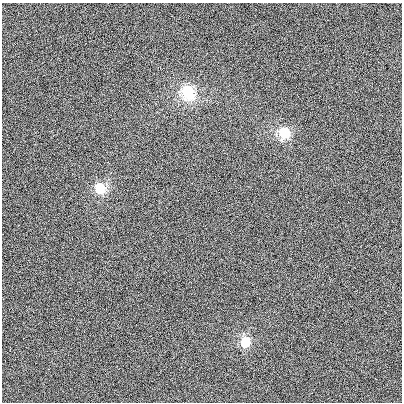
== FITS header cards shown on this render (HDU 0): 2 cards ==
NAXIS1  =                  400
NAXIS2  =                  400

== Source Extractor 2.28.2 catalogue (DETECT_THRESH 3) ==
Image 400 x 400 px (HDU 0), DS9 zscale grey, 1 PNG px = 1 image px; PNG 404 x 404 px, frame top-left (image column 1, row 400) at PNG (2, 3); no overlay
Background 13.8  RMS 550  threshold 1660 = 3 sigma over >= 5 px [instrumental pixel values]
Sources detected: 4; all 4 listed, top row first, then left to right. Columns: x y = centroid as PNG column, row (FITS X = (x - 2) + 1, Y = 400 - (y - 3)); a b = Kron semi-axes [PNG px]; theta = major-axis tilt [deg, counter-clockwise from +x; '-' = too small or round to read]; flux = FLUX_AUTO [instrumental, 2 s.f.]
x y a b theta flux
188 92 10 8 -83 2.6e+06
284 133 9 8 - 1.5e+06
100 188 10 9 - 1.1e+06
245 342 9 8 - 1.1e+06